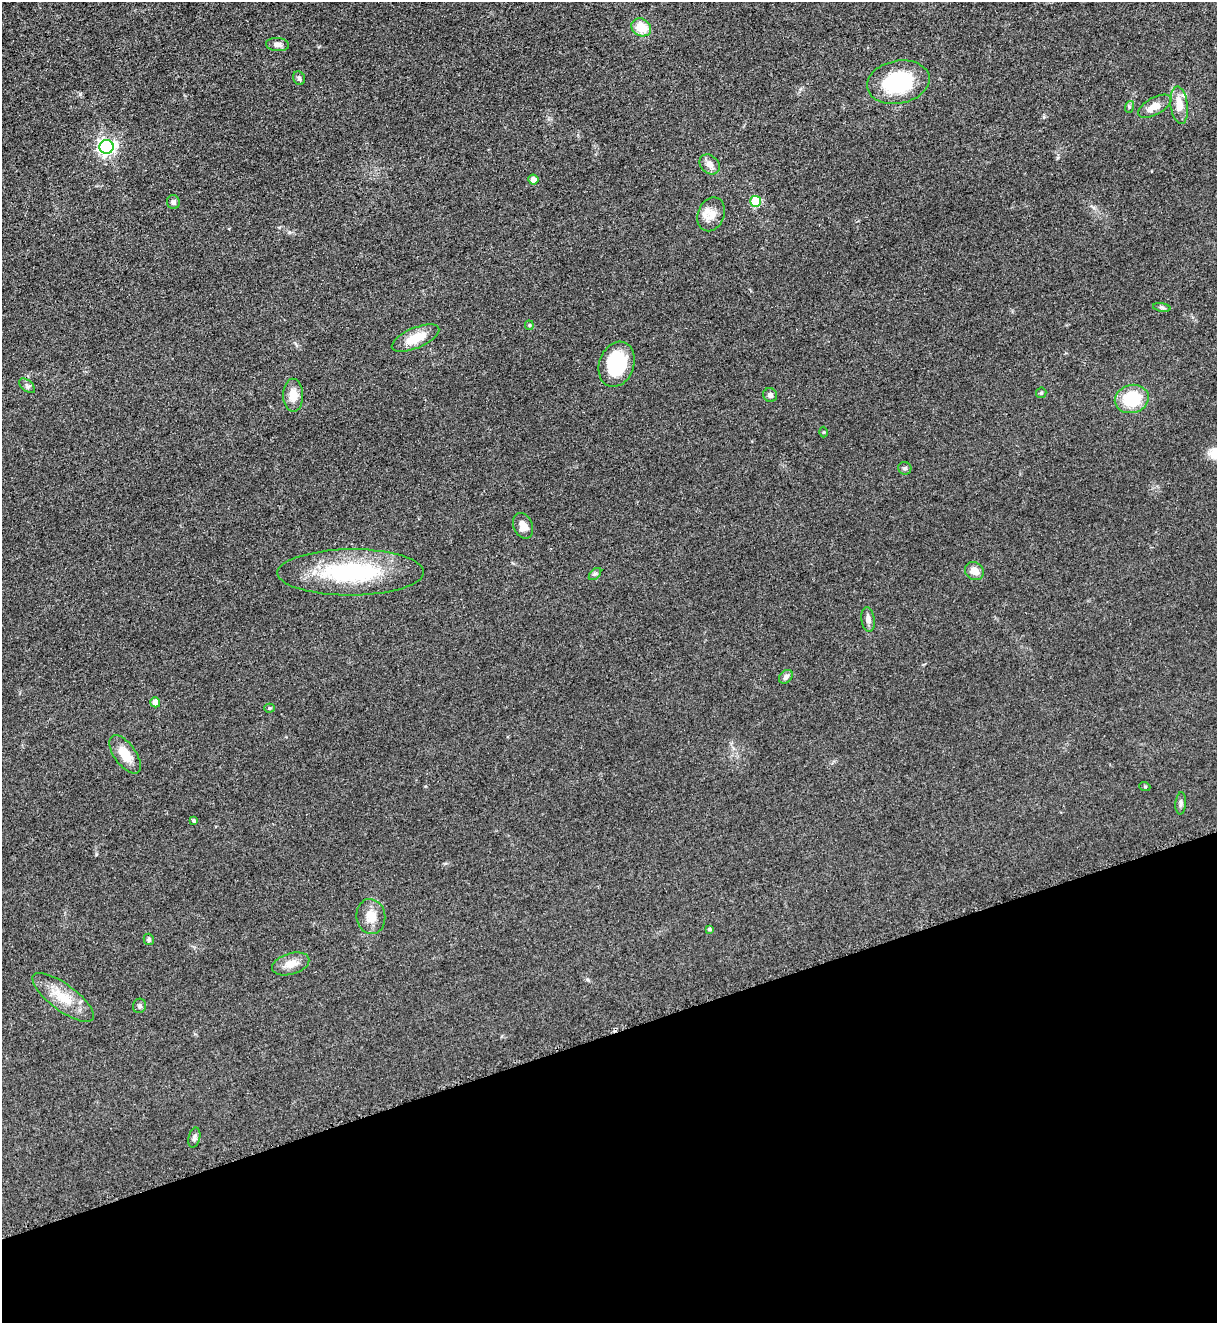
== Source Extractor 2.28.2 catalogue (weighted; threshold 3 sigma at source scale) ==
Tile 14 of 4 x 4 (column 2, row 4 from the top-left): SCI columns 1497-2711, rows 65-1385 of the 5317 x 5365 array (HDU 1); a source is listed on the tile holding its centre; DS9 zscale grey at full resolution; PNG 1219 x 1325 px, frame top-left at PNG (2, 2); each listed source drawn as its Kron ellipse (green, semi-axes under 4 px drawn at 4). Shown black and unused: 22% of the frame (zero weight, under 3 of 5 exposures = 4% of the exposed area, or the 3 px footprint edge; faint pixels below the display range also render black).
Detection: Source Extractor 2.28.2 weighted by HDU 2 'WHT'; one run over the whole footprint, this tile lists its part. Background 0.051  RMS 0.0059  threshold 0.0267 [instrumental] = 3 sigma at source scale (4.5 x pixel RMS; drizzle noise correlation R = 1.50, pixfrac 1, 0.05/0.05 arcsec/px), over >= 5 px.
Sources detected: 45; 2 inside a brighter listed object's ellipse — not listed separately; the other 43 listed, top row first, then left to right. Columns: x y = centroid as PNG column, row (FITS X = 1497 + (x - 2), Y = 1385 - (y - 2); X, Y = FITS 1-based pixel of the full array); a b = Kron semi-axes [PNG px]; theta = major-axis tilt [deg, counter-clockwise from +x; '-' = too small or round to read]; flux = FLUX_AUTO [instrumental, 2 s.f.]
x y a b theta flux
641 27 10 8 -29 12
277 45 12 6 -4 2.8
299 78 7 5 -65 1.2
898 82 31 21 11 46
1179 105 19 8 -83 8.1
1155 106 18 8 29 6
1129 107 6 4 72 0.9
106 147 7 6 - 200
710 164 11 8 -43 3.7
533 180 5 5 - 3.9
756 201 5 5 - 30
173 202 7 6 - 1.7
711 214 17 13 67 6.5
1162 307 9 4 -9 1.1
529 325 5 4 - 0.67
415 338 25 10 23 12
617 364 23 17 70 33
27 386 9 5 -40 1.6
1041 393 5 5 - 0.92
293 395 16 10 -89 7.4
770 395 7 6 - 2
1132 399 17 14 14 24
824 432 5 3 - 0.54
905 468 6 6 - 1.2
523 526 13 9 -67 4.7
974 571 10 8 -36 5.6
351 572 73 23 0 66
595 574 7 4 44 1.1
868 619 12 6 -82 2.8
786 677 8 5 46 2.2
155 702 5 5 - 4.7
269 708 5 4 - 0.67
125 754 22 11 -54 9.7
1145 787 5 3 - 0.58
1181 803 11 5 86 1.8
193 821 4 4 - 0.81
371 916 17 14 -81 8
709 929 4 4 - 1.2
149 939 6 5 - 0.96
291 964 19 10 16 6.5
63 997 37 13 -37 15
139 1006 7 6 - 1.4
194 1138 10 5 77 1.8